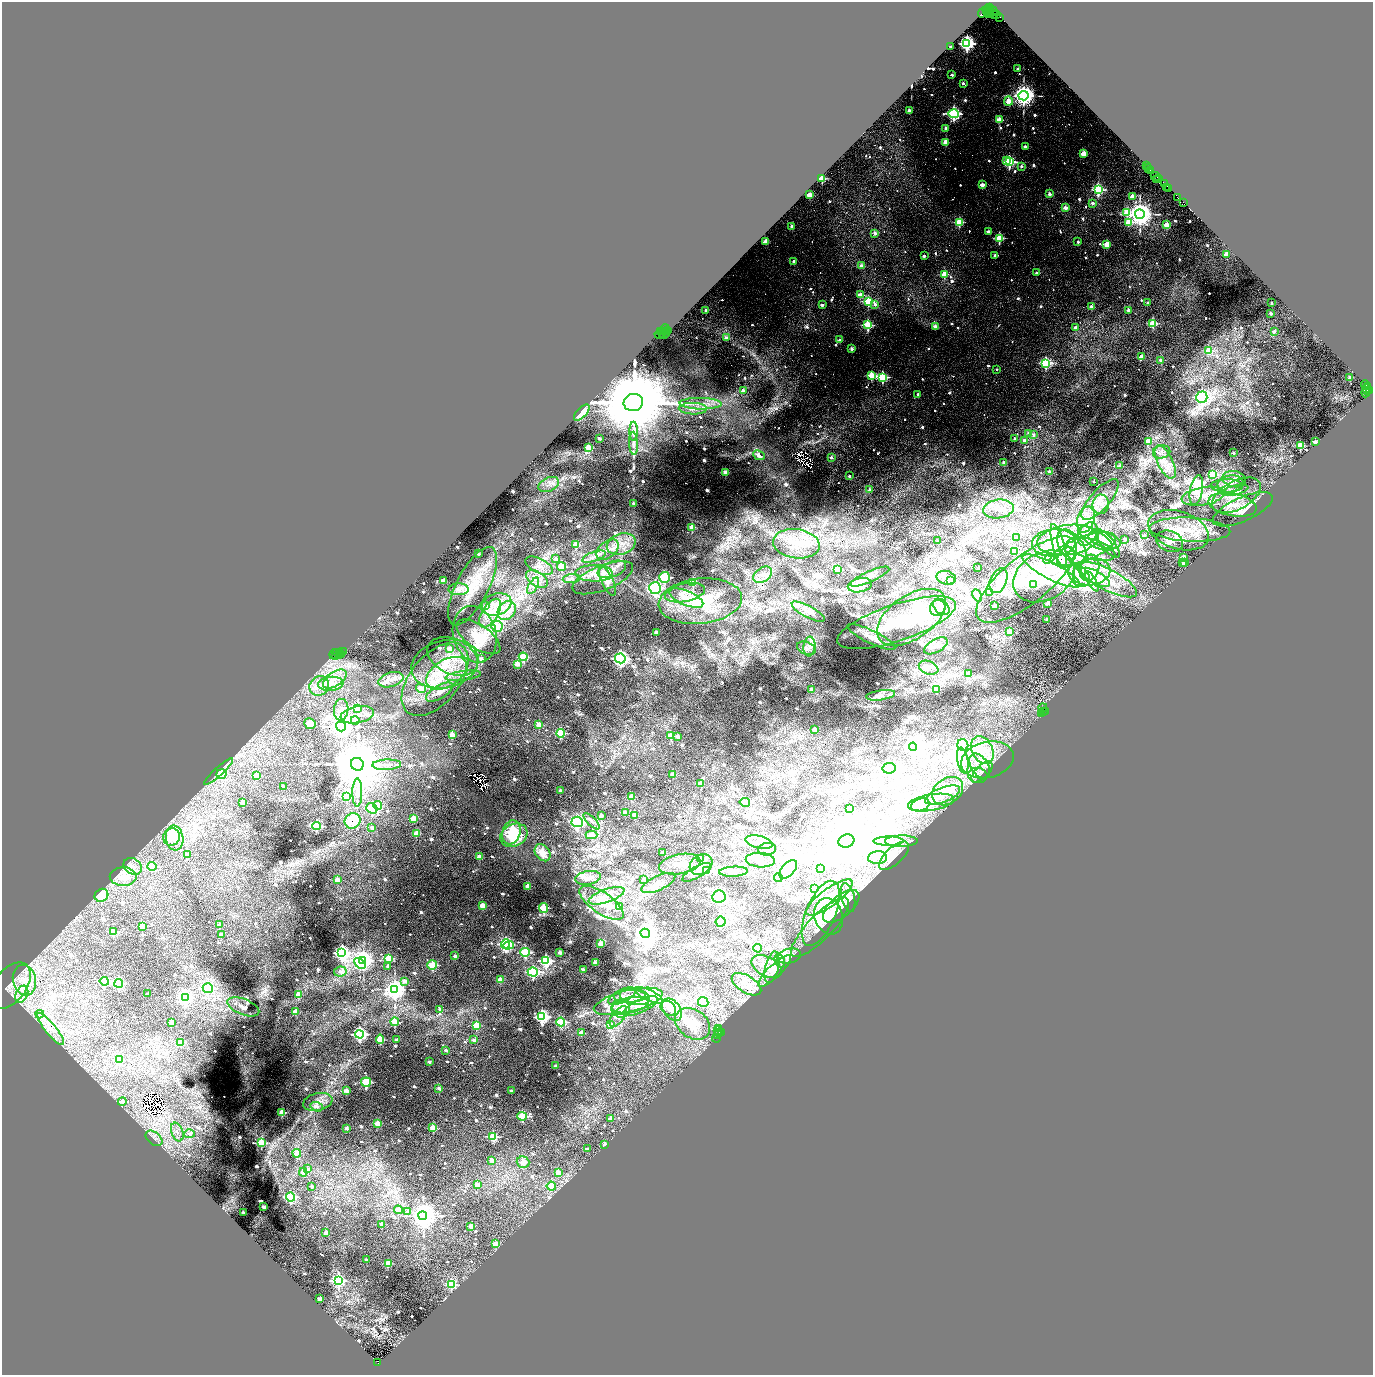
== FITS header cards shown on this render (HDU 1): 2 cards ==
NAXIS1  =                 2742
NAXIS2  =                 2745

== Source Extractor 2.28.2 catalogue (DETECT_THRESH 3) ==
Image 2742 x 2745 px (HDU 1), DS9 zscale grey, zoomed out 1/2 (1 PNG px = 2 x 2 image px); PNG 1375 x 1377 px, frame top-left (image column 2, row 2745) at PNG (2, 2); each listed source drawn as its Kron ellipse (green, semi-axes under 4 px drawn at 4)
Background 0.354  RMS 0.042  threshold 0.127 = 3 sigma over >= 5 px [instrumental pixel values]
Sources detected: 1453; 113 cannot appear on this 1/2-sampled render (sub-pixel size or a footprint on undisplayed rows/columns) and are neither listed nor drawn; of the other 1340, the 500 brightest by FLUX_AUTO listed and drawn (840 fainter detections omitted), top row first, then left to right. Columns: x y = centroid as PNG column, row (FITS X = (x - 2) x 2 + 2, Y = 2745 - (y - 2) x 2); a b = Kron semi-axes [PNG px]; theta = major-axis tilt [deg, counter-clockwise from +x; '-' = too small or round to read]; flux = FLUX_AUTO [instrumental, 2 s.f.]
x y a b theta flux
989 8 3 2 - 840
988 9 4 1 - 790
987 10 3 1 - 370
993 11 4 2 - 840
983 12 6 4 49 1100
990 12 2 2 - 540
988 14 4 3 - 730
994 14 5 3 - 1300
997 14 4 1 - 760
1000 17 2 1 - 240
967 43 4 4 - 3600
951 47 2 2 - 95
1018 69 2 2 - 72
952 75 2 2 - 54
963 83 2 2 - 48
1023 96 5 4 - 10000
1008 101 4 3 - 240
909 110 2 2 - 73
953 114 5 4 - 2500
999 120 3 2 - 230
946 128 2 2 - 89
946 142 3 2 - 260
1025 147 2 2 - 61
1083 154 3 2 - 210
1007 161 4 3 - 140
1009 162 4 3 - 1500
1147 165 4 2 - 290
1021 166 2 2 - 69
1147 167 3 2 - 340
1149 168 2 1 - 420
1151 171 3 2 - 510
1156 176 5 2 - 510
822 179 3 2 - 490
1159 179 2 1 - 510
1157 180 3 2 - 690
1164 183 3 1 - 270
982 185 3 2 - 140
1166 188 4 2 - 550
1169 188 3 1 - 250
1098 189 4 3 - 1200
1049 194 2 2 - 110
809 195 2 2 - 220
1132 196 2 2 - 140
1178 198 3 2 - 450
1092 203 2 2 - 62
1184 203 3 1 - 390
1065 208 2 2 - 140
1126 212 4 3 - 440
1140 214 5 5 - 12000
959 222 3 3 - 580
1128 222 3 3 - 250
1167 225 3 3 - 290
792 226 2 2 - 84
988 232 2 2 - 110
875 233 2 2 - 77
999 238 3 3 - 710
765 242 2 2 - 160
1078 242 2 2 - 48
1107 244 3 3 - 300
1226 254 2 2 - 130
995 255 2 2 - 64
924 256 2 2 - 45
794 261 2 2 - 86
861 266 2 2 - 100
1036 273 2 2 - 67
944 274 3 3 - 290
860 295 3 2 - 180
868 301 3 3 - 530
1147 303 2 2 - 48
1272 303 2 2 - 55
875 304 3 2 - 70
822 305 2 2 - 70
1092 307 2 2 - 130
706 310 2 2 - 44
1128 310 2 2 - 83
1271 313 2 2 - 43
1153 323 3 3 - 520
868 325 3 3 - 780
935 326 2 2 - 90
1076 328 2 2 - 150
665 329 4 2 - 1500
668 330 3 2 - 420
1274 331 2 2 - 71
661 332 3 1 - 1500
664 332 3 2 - 1700
659 334 5 3 - 1700
662 334 2 2 - 430
665 334 5 1 - 740
726 338 2 2 - 59
839 340 2 2 - 86
852 349 2 2 - 110
1209 351 3 3 - 230
1141 356 2 2 - 95
1161 360 2 2 - 88
1046 363 4 4 - 1100
997 369 2 2 - 45
871 375 3 3 - 470
882 377 4 3 - 1100
1350 378 2 2 - 76
1365 384 4 2 - 210
1367 387 2 1 - 280
1366 389 2 1 - 130
1370 390 3 2 - 490
743 391 2 2 - 100
1367 391 2 1 - 260
1366 392 5 2 - 850
918 394 2 2 - 49
1202 397 6 5 - 1800
633 402 10 8 13 160000
700 404 21 5 -1 120
693 409 14 5 -2 72
582 413 10 5 46 270
634 431 9 3 90 72
1029 433 2 2 - 66
1033 435 2 2 - 68
599 439 3 2 - 42
1015 439 2 2 - 48
1024 440 2 2 - 45
1148 441 3 3 - 220
1315 442 2 2 - 180
634 443 12 4 -88 45
1300 446 3 3 - 500
589 448 3 3 - 200
1162 452 9 6 13 58
1233 453 2 2 - 58
759 455 6 4 -24 78
831 457 2 2 - 67
1165 462 18 7 -64 120
1004 463 2 2 - 74
1119 466 2 2 - 77
725 472 3 3 - 88
1049 472 2 2 - 67
1212 474 3 3 - 330
849 476 2 2 - 44
1234 479 12 8 -11 59
1094 481 2 2 - 43
549 484 11 7 23 56
1230 484 13 8 8 97
1227 486 16 6 -1 90
870 490 2 2 - 100
1196 490 15 6 79 240
1235 490 14 4 12 54
1236 495 26 14 29 230
1203 496 22 9 10 120
1100 500 26 9 48 140
634 504 3 2 - 43
1101 504 10 8 83 68
1232 505 24 11 -11 190
998 509 15 9 7 110
1243 509 32 12 24 150
1086 519 13 8 73 120
692 527 3 3 - 100
1178 530 31 18 -18 260
1190 530 41 12 -3 280
1087 534 13 8 58 93
1144 535 2 2 - 55
1016 537 2 2 - 44
1096 539 19 8 -32 110
1125 539 2 2 - 65
1068 540 31 15 7 350
1104 540 16 7 -18 87
938 541 2 2 - 80
1170 541 14 10 -19 66
1054 543 22 13 5 190
1108 543 17 6 -51 55
576 544 4 3 - 130
621 544 15 10 17 150
796 544 23 14 -8 190
1059 546 22 6 -75 120
1072 547 20 11 -54 190
1083 549 35 12 21 310
1091 549 25 10 -16 120
608 550 12 8 39 90
1015 551 2 2 - 84
478 553 3 2 - 43
594 557 12 4 19 55
1183 557 3 2 - 190
1066 558 11 8 62 73
556 559 4 3 - 49
1049 559 6 4 39 540
1183 562 2 2 - 47
1185 563 3 2 - 100
539 566 15 7 -26 82
561 567 4 4 - 210
978 567 2 2 - 44
1089 568 13 9 72 100
612 569 15 7 20 90
838 569 4 3 - 150
1051 571 32 8 -27 210
1091 572 19 13 13 210
594 573 19 8 -1 130
763 575 10 7 34 61
1044 576 32 23 28 400
1079 576 12 9 -49 110
665 577 5 5 - 460
870 577 21 5 24 49
1095 577 16 6 -29 110
603 578 32 12 22 180
946 578 10 6 -14 44
537 579 12 7 -32 85
571 579 8 4 5 60
1107 579 33 10 -27 270
443 580 3 2 - 73
950 580 4 3 - 45
1027 580 62 23 39 660
607 581 16 5 -66 160
998 581 13 8 67 78
1092 581 11 4 -59 45
693 582 4 4 - 190
860 585 12 7 12 220
1034 585 4 3 - 100
473 586 43 16 63 350
533 586 9 4 59 43
655 588 6 6 - 1400
458 589 10 6 0 78
990 592 2 2 - 51
685 593 20 9 11 99
977 595 6 4 -62 51
686 598 18 7 -23 87
700 601 42 22 6 460
1047 603 2 2 - 91
496 604 15 10 18 140
486 606 4 3 - 46
994 606 2 2 - 140
941 607 9 6 -47 44
938 608 8 7 - 55
507 611 10 8 52 88
808 612 18 6 -28 68
490 613 16 8 58 110
911 617 39 21 34 460
1047 619 2 2 - 44
897 623 62 18 18 540
497 626 5 5 - 110
656 632 3 2 - 57
1010 632 3 3 - 210
475 634 29 21 -74 450
478 637 25 11 -35 150
871 637 26 6 -26 79
936 646 13 6 30 44
809 647 10 6 83 51
806 648 10 6 -22 40
450 649 4 3 - 74
344 651 2 2 - 400
336 652 4 2 - 120
340 653 2 1 - 540
334 654 5 2 - 1200
341 654 2 1 - 650
335 656 3 2 - 460
340 656 3 2 - 930
453 656 26 17 -24 280
523 657 4 4 - 260
620 658 5 5 - 3300
481 659 4 3 - 54
445 664 34 23 14 500
517 664 3 3 - 80
929 668 10 6 -20 47
446 673 22 13 31 300
968 674 4 3 - 90
463 676 18 4 7 60
335 679 13 7 34 97
435 679 43 24 50 610
391 680 13 7 16 69
331 684 13 7 5 88
319 686 10 9 - 93
421 688 5 4 - 77
811 689 3 2 - 43
936 689 4 3 - 100
439 692 15 6 31 94
881 695 15 5 8 66
357 708 4 3 - 72
1043 708 4 2 - 340
341 710 11 7 84 53
1046 711 3 2 - 650
1043 712 4 2 - 340
1042 713 3 2 - 530
357 715 17 8 11 91
355 720 4 3 - 110
310 724 6 5 - 150
538 725 4 3 - 84
341 726 5 4 - 12000
814 730 3 3 - 54
561 733 4 4 - 280
452 735 3 3 - 100
671 736 4 4 - 150
678 737 3 2 - 66
963 745 6 5 - 870
913 747 4 4 - 7200
982 750 14 10 -61 250
963 760 13 5 -79 64
987 760 27 18 13 350
357 764 6 6 - 80000
387 765 14 5 3 62
980 766 13 8 -57 110
889 768 6 5 - 690
218 772 19 4 43 47
982 772 13 6 45 57
222 774 5 5 - 82
673 774 3 3 - 66
256 775 3 3 - 110
978 776 10 7 -7 51
701 784 3 3 - 57
284 787 3 2 - 62
560 791 3 2 - 59
948 791 17 12 36 120
357 792 14 5 90 62
943 795 18 7 20 110
346 797 4 4 - 220
631 797 3 3 - 120
243 802 3 3 - 110
745 802 5 3 - 69
931 803 23 8 9 130
920 805 9 6 18 52
378 806 4 3 - 160
372 808 6 5 - 350
850 808 3 3 - 72
625 813 3 3 - 64
601 815 4 3 - 56
635 815 3 3 - 90
413 818 3 3 - 110
352 821 8 7 - 410
592 821 10 4 -45 44
577 822 6 5 - 1500
317 826 4 4 - 410
372 828 3 3 - 47
511 832 12 9 73 230
416 833 3 3 - 180
514 835 14 11 28 440
591 835 6 4 -1 110
172 837 9 8 - 95
175 838 12 8 -82 300
846 841 8 6 18 110000
888 841 15 4 0 50
901 841 16 5 1 56
759 842 14 6 -13 69
767 849 9 6 8 44
543 853 9 7 -52 140
663 853 3 2 - 53
188 855 3 2 - 42
894 856 18 8 43 150
479 857 3 3 - 120
700 858 3 2 - 54
878 858 9 6 4 50
760 860 14 7 -4 70
680 864 21 10 10 120
701 864 12 9 38 83
133 866 10 8 -34 74
152 866 4 4 - 190
788 869 11 6 48 3900
821 869 3 2 - 42
706 871 4 3 - 160
696 872 16 5 30 53
733 872 14 5 3 43
123 877 13 9 1 240
778 877 4 4 - 220
588 878 13 6 9 48
644 879 3 2 - 41
337 880 3 3 - 130
658 883 18 7 25 76
528 886 3 3 - 97
815 888 4 3 - 61
101 895 7 6 - 300
606 896 19 6 19 94
719 897 6 6 - 720
829 897 28 9 36 140
848 897 15 6 -76 45
601 903 26 10 -35 160
482 905 3 3 - 110
841 906 22 10 40 130
620 907 3 3 - 100
544 908 5 4 - 240
821 913 34 14 67 300
829 916 18 14 -72 160
721 922 5 5 - 170
219 925 3 2 - 51
142 926 3 3 - 110
820 927 39 12 46 170
113 932 3 3 - 97
645 933 5 4 - 8600
221 935 3 2 - 46
505 944 5 4 - 1500
600 944 3 3 - 110
509 945 5 4 - 190
758 948 4 4 - 63
525 952 4 4 - 600
559 952 3 2 - 72
342 953 4 3 - 5300
455 956 2 2 - 47
789 956 12 7 14 45
388 958 4 3 - 230
363 960 4 3 - 9600
546 961 3 3 - 2000
780 961 7 4 -65 53
595 962 3 2 - 82
360 963 7 4 -45 310
432 965 5 4 - 220
388 966 3 3 - 53
767 966 16 9 -29 94
772 967 16 6 77 77
583 969 3 2 - 48
340 971 6 5 - 57
775 971 22 6 44 63
533 972 5 4 - 1000
24 980 15 11 -76 160
500 980 3 3 - 140
104 981 4 4 - 430
405 981 3 3 - 58
119 983 4 4 - 730
747 984 16 8 -31 84
10 986 26 16 52 230
208 988 5 5 - 980
394 989 4 3 - 12000
22 994 9 6 65 99
148 994 2 2 - 42
298 994 3 3 - 68
649 995 16 5 -26 72
622 996 15 6 25 65
630 996 16 6 2 83
635 996 15 8 -12 120
185 997 4 4 - 3800
628 1001 35 11 14 320
703 1002 5 5 - 130
630 1005 18 7 11 140
640 1006 19 6 24 93
243 1007 17 8 -22 57
668 1008 8 6 -42 41
440 1009 3 2 - 51
621 1009 9 9 - 90
672 1010 12 8 -54 81
296 1012 3 3 - 110
40 1014 4 3 - 56
542 1017 3 3 - 3300
618 1017 12 6 54 80
171 1022 3 2 - 70
395 1022 4 4 - 220
561 1022 4 4 - 500
610 1024 4 3 - 110
693 1024 19 14 -35 260
476 1025 4 4 - 170
719 1028 2 2 - 260
51 1029 20 5 -51 110
718 1030 4 2 - 130
721 1032 2 2 - 660
581 1033 3 3 - 130
719 1033 2 2 - 280
360 1034 4 4 - 1900
718 1034 3 2 - 410
716 1038 4 2 - 53
380 1039 4 3 - 200
396 1040 3 2 - 41
474 1040 3 3 - 57
181 1043 3 3 - 110
446 1050 3 2 - 42
119 1060 4 3 - 120
429 1062 3 2 - 43
556 1066 3 2 - 43
366 1082 5 4 - 410
439 1088 3 3 - 53
346 1091 3 3 - 83
511 1091 2 2 - 60
122 1102 4 3 - 52
318 1102 15 8 12 78
317 1107 6 4 -19 50
282 1112 3 3 - 150
522 1116 5 4 - 330
610 1119 3 3 - 55
377 1123 3 3 - 110
346 1128 3 2 - 41
433 1128 4 3 - 160
177 1132 10 6 -70 53
189 1134 5 4 - 41
493 1137 4 4 - 280
154 1138 10 6 -39 42
261 1143 4 4 - 230
605 1144 2 2 - 50
587 1149 3 2 - 50
297 1153 4 4 - 160
492 1160 4 3 - 67
523 1162 6 5 - 110
308 1169 3 3 - 53
303 1172 4 4 - 65
558 1173 3 3 - 110
477 1185 3 3 - 73
312 1186 2 2 - 43
551 1186 4 4 - 150
290 1197 4 4 - 780
264 1207 3 2 - 68
398 1210 4 4 - 120
243 1212 2 2 - 42
408 1212 4 3 - 49
423 1216 4 4 - 13000
382 1224 3 2 - 93
471 1226 3 3 - 86
326 1233 3 3 - 65
495 1244 3 3 - 160
366 1260 3 2 - 64
388 1263 3 3 - 130
338 1281 4 3 - 2500
451 1284 4 4 - 400
320 1299 3 2 - 71
378 1363 4 2 - 110
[840 fainter detections neither listed nor drawn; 113 sub-pixel or undisplayed-footprint detections neither listed nor drawn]